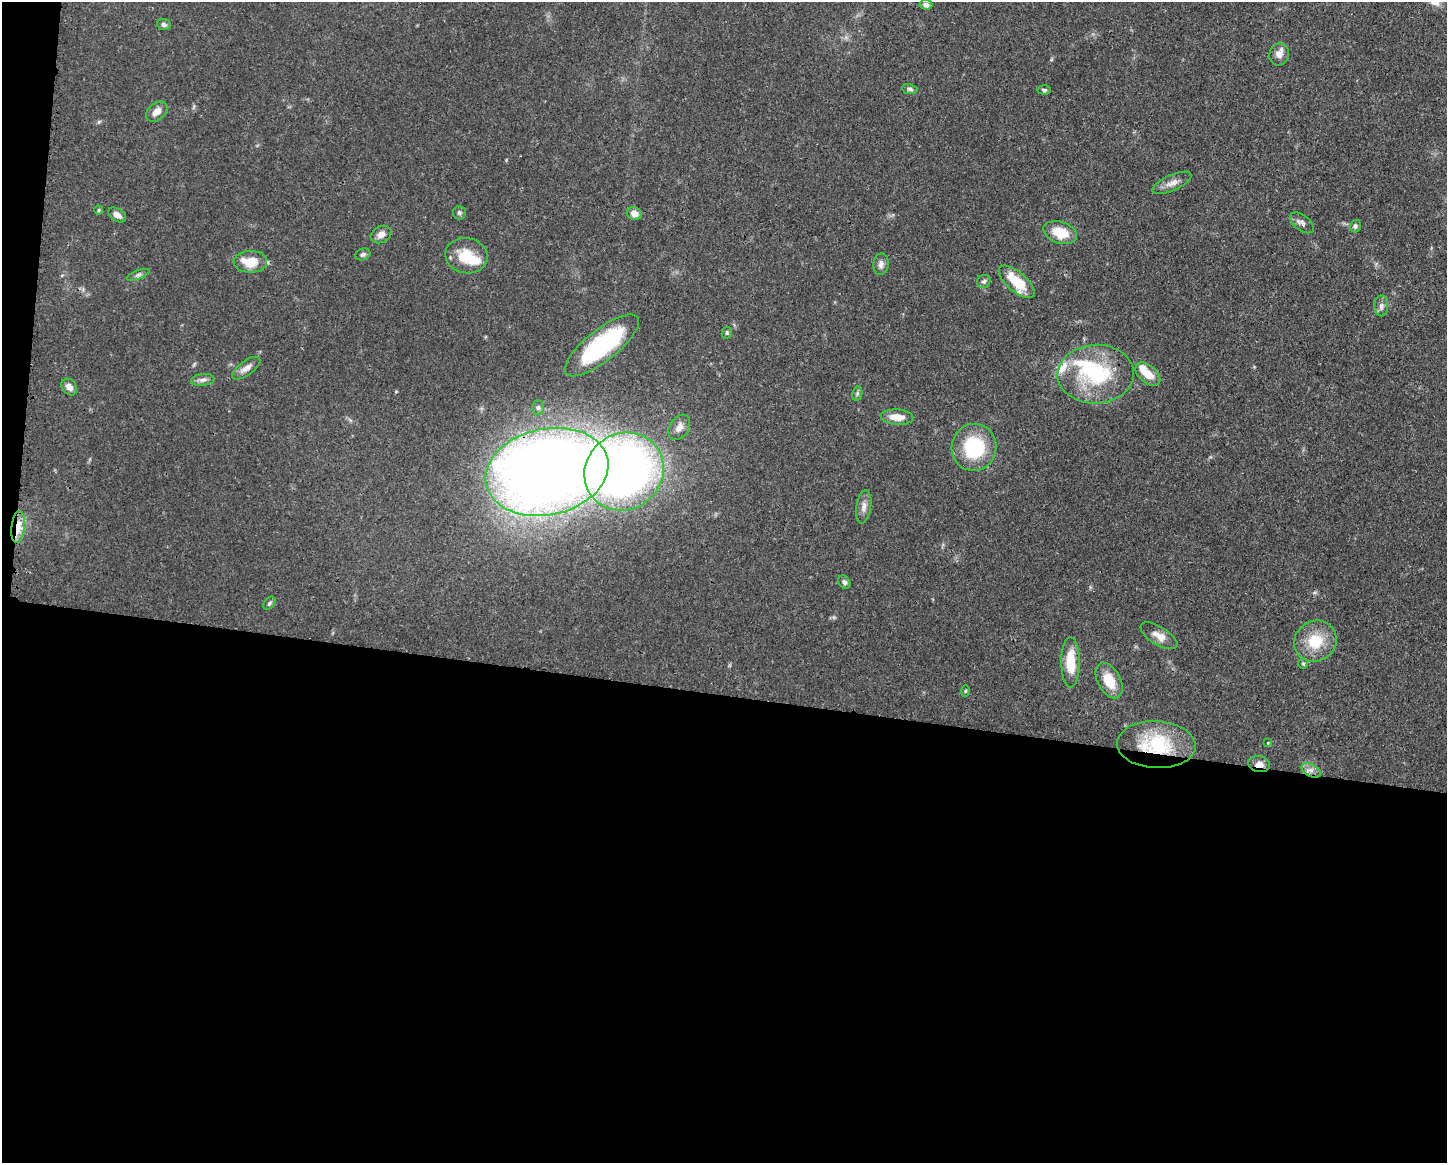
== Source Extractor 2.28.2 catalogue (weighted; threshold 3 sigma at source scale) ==
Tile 10 of 3 x 4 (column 1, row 4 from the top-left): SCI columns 116-1560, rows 2-1162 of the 4680 x 4647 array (HDU 1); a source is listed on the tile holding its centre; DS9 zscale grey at full resolution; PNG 1449 x 1165 px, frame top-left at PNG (2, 2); each listed source drawn as its Kron ellipse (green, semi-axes under 4 px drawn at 4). Shown black and unused: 41% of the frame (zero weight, under 3 of 4 exposures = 1% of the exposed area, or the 3 px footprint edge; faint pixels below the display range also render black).
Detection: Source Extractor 2.28.2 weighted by HDU 2 'WHT'; one run over the whole footprint, this tile lists its part. Background 0.0545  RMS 0.0032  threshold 0.0145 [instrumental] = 3 sigma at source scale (4.5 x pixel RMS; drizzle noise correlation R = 1.50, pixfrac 1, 0.05/0.05 arcsec/px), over >= 5 px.
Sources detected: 56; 5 inside a brighter listed object's ellipse — not listed separately; the other 51 listed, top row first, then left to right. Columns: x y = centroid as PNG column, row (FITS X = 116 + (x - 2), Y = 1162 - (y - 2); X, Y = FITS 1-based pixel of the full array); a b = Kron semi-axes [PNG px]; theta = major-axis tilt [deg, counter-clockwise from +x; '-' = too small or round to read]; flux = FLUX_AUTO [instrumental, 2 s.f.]
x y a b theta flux
926 5 6 5 - 1.1
164 24 6 5 - 0.88
1279 54 11 9 72 2.3
910 89 8 5 -9 0.78
1044 90 6 4 -4 0.55
157 112 12 8 41 2.9
1172 183 21 8 24 2.7
99 210 4 4 - 0.44
459 213 7 6 - 0.72
634 214 8 6 -19 2.4
117 215 10 6 -33 1.7
1302 223 14 7 -38 1.6
1355 226 6 5 - 0.74
1060 232 17 11 -19 7.8
381 235 11 8 28 1.9
363 254 8 5 22 0.86
466 256 21 17 -12 9.4
250 262 17 11 1 8
881 264 11 7 87 1.6
138 275 12 4 20 0.87
984 281 7 6 - 0.8
1017 282 22 9 -40 10
1381 306 10 7 90 1.4
727 333 6 5 - 0.55
602 345 46 15 38 38
246 368 16 7 36 2.3
1096 374 38 29 3 28
1148 374 15 8 -41 5.4
203 380 11 6 6 1.3
69 387 9 7 -50 2.2
857 394 7 5 79 0.6
538 407 7 5 -90 0.76
897 417 16 7 -3 4.2
679 427 14 9 58 2.8
974 447 23 22 - 21
547 472 62 43 12 520
624 472 41 38 39 210
864 507 17 7 80 2.1
18 527 16 6 83 5.6
844 582 7 5 -57 0.92
269 603 7 5 52 0.6
1159 636 21 9 -31 3.3
1315 641 22 20 33 10
1071 662 25 9 -90 9.3
1303 663 5 4 - 0.46
1109 680 19 11 -62 7.3
965 691 6 3 88 0.35
1268 743 3 3 - 0.24
1156 745 39 23 -3 22
1259 764 11 8 -14 2.2
1311 770 10 6 -30 1.6
Overlapping masked pixels (flux is a lower limit): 4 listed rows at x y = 547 472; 18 527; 1156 745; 1259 764